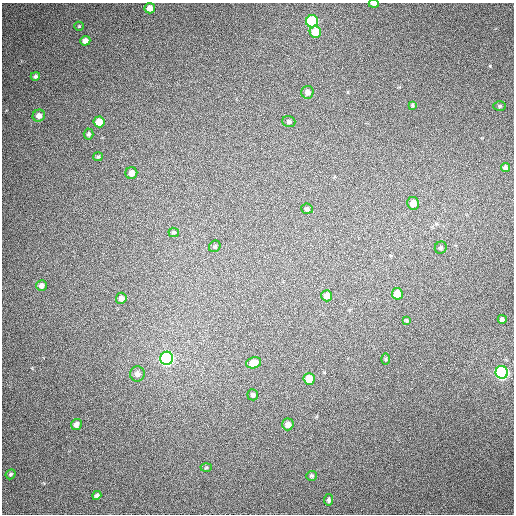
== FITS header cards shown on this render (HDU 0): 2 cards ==
NAXIS1  =                  512
NAXIS2  =                  512

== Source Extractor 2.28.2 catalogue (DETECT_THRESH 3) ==
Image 512 x 512 px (HDU 0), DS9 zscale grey, 1 PNG px = 1 image px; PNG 516 x 516 px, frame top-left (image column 1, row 512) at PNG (2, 3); each listed source drawn as its Kron ellipse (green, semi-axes under 4 px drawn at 4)
Background 418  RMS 11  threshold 33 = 3 sigma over >= 5 px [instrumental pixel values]
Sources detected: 42; all 42 listed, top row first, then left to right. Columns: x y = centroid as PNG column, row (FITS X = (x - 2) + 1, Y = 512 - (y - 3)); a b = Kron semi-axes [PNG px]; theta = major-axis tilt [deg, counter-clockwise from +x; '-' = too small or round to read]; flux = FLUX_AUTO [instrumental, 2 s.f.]
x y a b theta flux
374 4 5 2 - 2900
150 8 5 5 - 5100
312 21 6 6 - 84000
79 26 5 4 - 770
315 32 6 5 - 19000
85 41 5 5 - 5400
35 76 5 4 - 1600
307 92 6 6 - 3700
412 105 3 3 - 960
500 106 6 5 - 1300
39 116 6 6 - 3800
289 121 6 5 - 1700
99 122 5 5 - 10000
88 134 5 5 - 1500
98 157 5 4 - 910
506 168 4 4 - 2600
131 173 6 6 - 5300
413 203 6 6 - 7600
307 209 6 5 - 1700
174 232 5 4 - 1000
215 246 6 5 - 1500
441 248 6 5 - 1500
41 285 5 5 - 3400
397 294 5 5 - 15000
327 296 6 5 - 4600
121 298 6 5 - 2800
502 319 4 4 - 1900
406 320 4 4 - 920
167 358 6 6 - 240000
386 359 6 4 89 920
254 363 7 5 13 9000
502 372 6 6 - 240000
137 374 7 7 - 3600
309 379 6 5 - 16000
253 395 5 5 - 2400
76 424 5 5 - 3700
288 424 6 5 - 4600
206 467 5 3 - 790
11 474 5 4 - 1200
312 476 5 5 - 1300
97 495 5 4 - 2200
329 500 6 4 82 1700
At the frame edge (FLAGS 8, measured only in part): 1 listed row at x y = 374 4